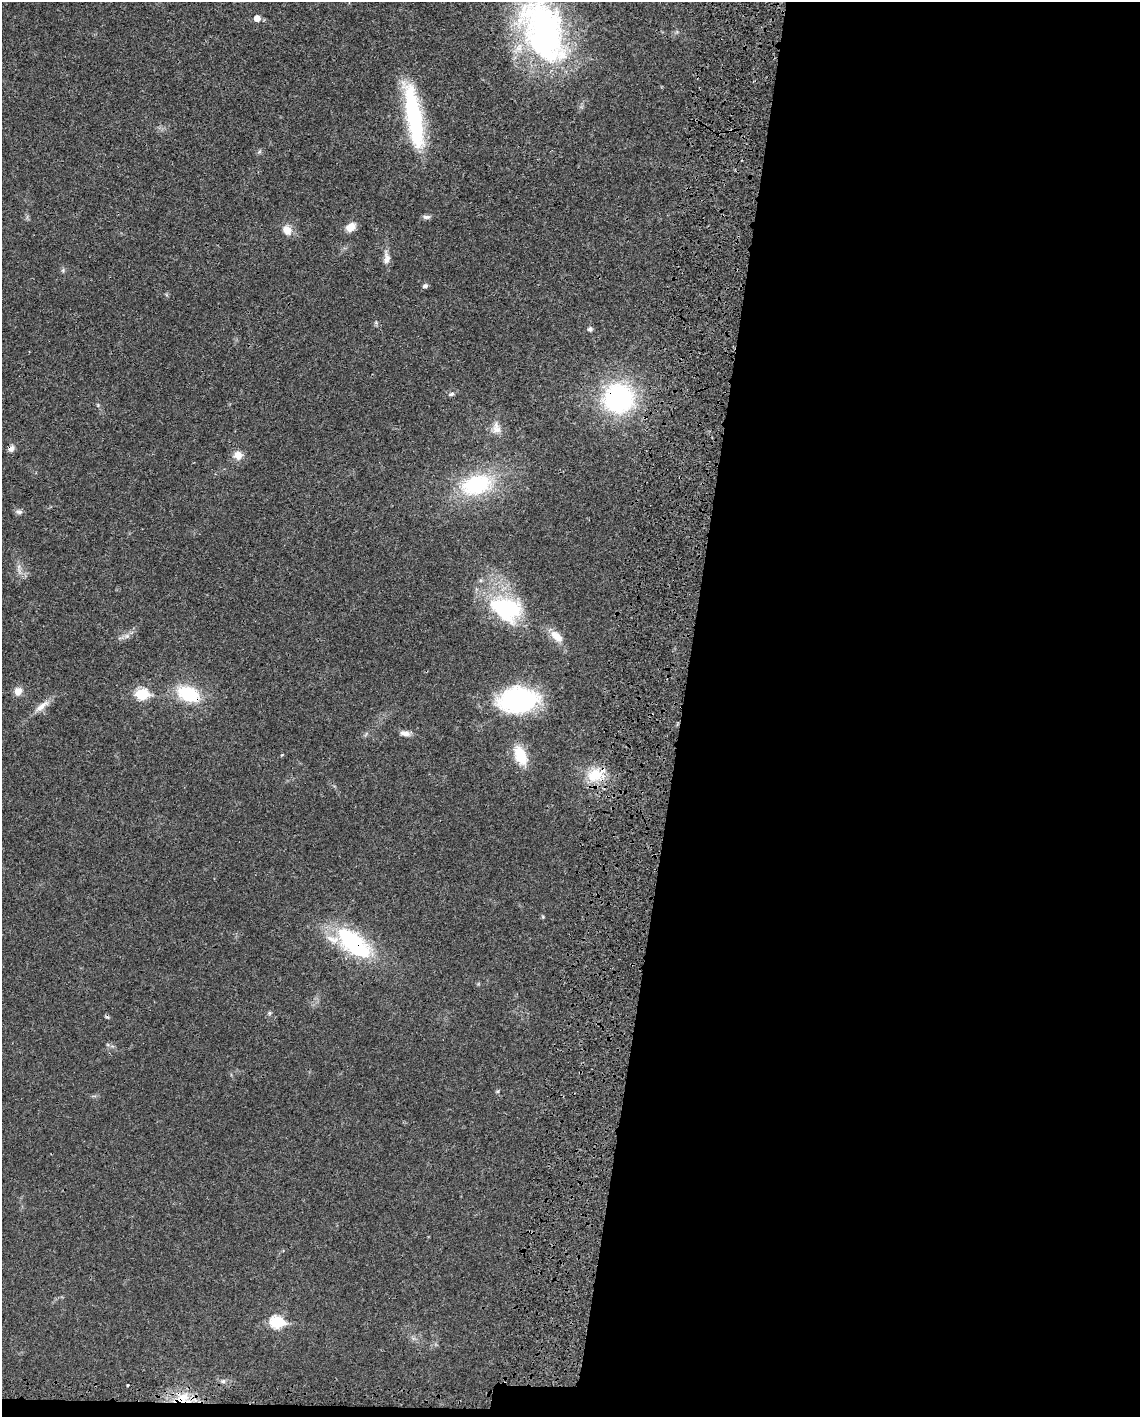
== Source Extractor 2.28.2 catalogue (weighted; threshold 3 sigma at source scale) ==
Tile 12 of 4 x 3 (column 4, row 3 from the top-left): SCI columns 3506-4643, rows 259-1673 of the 4733 x 4651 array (HDU 1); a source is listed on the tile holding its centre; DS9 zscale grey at full resolution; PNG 1142 x 1419 px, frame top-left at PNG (2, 2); no overlay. Shown black and unused: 41% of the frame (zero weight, under 3 of 4 exposures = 7% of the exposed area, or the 3 px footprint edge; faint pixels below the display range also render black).
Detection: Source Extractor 2.28.2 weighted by HDU 2 'WHT'; one run over the whole footprint, this tile lists its part. Background 0.0165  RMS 0.0028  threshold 0.0125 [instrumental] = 3 sigma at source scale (4.5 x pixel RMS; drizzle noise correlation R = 1.50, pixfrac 1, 0.05/0.05 arcsec/px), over >= 5 px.
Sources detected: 43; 2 cosmic-ray / hot-pixel residue — not listed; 1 inside a brighter listed object's ellipse — not listed separately; the other 40 listed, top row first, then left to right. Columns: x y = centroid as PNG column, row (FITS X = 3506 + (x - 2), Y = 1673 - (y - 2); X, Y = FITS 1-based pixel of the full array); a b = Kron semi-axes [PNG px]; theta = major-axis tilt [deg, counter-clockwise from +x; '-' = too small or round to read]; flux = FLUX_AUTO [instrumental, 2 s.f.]
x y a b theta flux
257 18 6 5 - 2.7
543 30 77 45 -68 86
414 116 73 16 -80 35
427 217 10 5 -3 0.89
351 227 11 8 40 3.2
287 230 13 10 -55 2.9
386 258 19 8 -88 2.2
63 270 6 6 - 0.53
425 286 5 5 - 0.9
590 329 5 5 - 0.96
452 394 8 6 23 0.79
619 398 31 29 16 44
98 405 6 4 -72 0.35
496 428 17 12 85 2.5
11 449 8 7 - 1.3
238 455 13 12 - 2.5
476 485 46 26 15 24
19 512 10 6 -8 0.9
19 570 13 4 -66 1.2
506 609 43 29 -24 29
127 636 7 7 - 0.93
556 636 21 10 -42 3.8
18 691 10 9 - 2.3
142 694 7 6 - 23
188 694 27 16 -23 14
518 700 43 26 6 37
42 706 25 8 38 2.9
405 733 13 7 -11 1.7
282 755 4 3 - 0.29
520 755 20 11 -69 9.9
595 775 27 19 0 8.3
543 917 5 4 - 0.32
354 943 50 23 -38 29
269 1013 6 5 - 0.47
497 1091 6 4 45 0.36
277 1322 8 6 -8 27
413 1338 7 4 -18 0.65
223 1381 8 6 0 0.86
128 1385 2 2 - 0.3
182 1397 30 15 -10 8.2
Overlapping masked pixels (flux is a lower limit): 7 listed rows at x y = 543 30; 619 398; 11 449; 188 694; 595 775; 354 943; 182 1397
Isophote crosses this tile's border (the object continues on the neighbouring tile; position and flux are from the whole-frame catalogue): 1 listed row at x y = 543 30